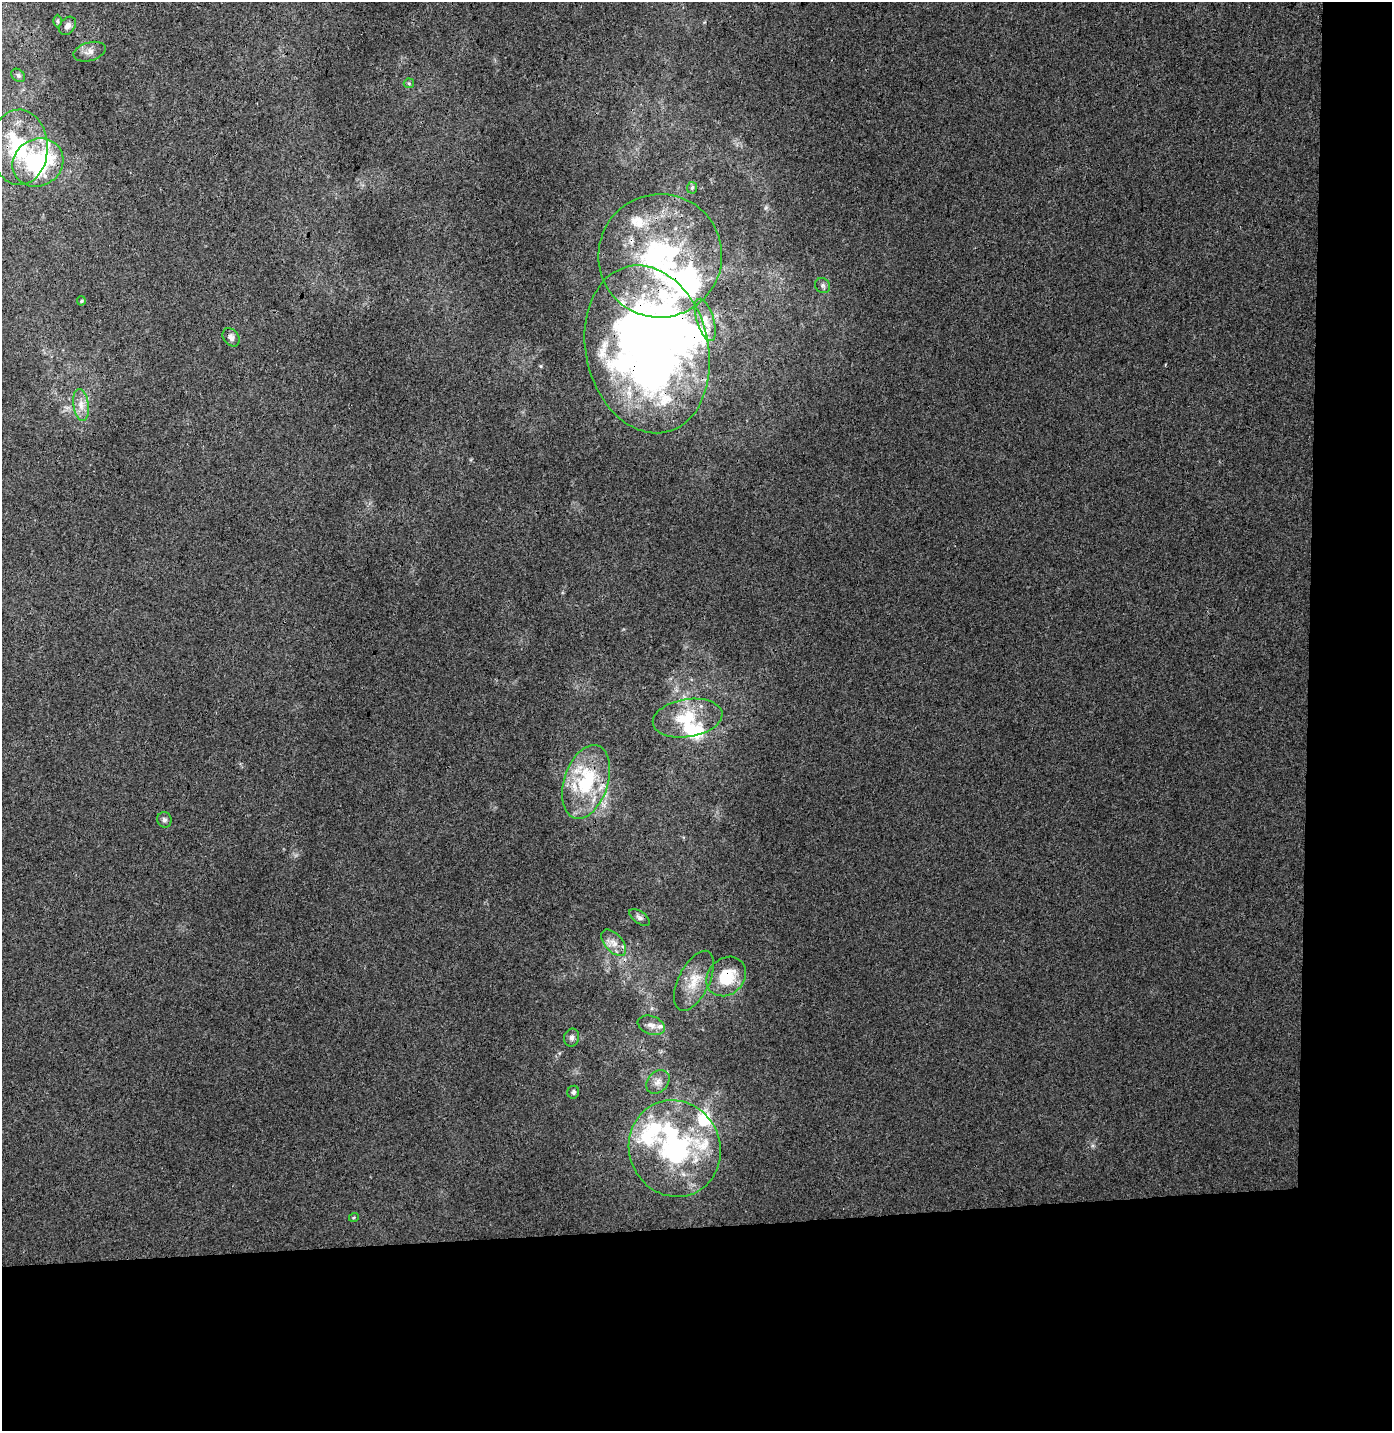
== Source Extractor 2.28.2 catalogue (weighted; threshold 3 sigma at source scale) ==
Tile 9 of 3 x 3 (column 3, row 3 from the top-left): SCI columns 2790-4179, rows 103-1531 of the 4181 x 4492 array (HDU 1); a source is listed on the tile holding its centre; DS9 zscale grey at full resolution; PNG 1394 x 1433 px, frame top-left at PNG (2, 2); each listed source drawn as its Kron ellipse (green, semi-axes under 4 px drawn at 4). Shown black and unused: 19% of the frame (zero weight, under 3 of 4 exposures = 5% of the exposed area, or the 3 px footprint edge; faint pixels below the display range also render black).
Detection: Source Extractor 2.28.2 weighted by HDU 2 'WHT'; one run over the whole footprint, this tile lists its part. Background 0.0014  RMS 0.0039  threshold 0.0175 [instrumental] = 3 sigma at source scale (4.5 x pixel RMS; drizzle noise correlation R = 1.50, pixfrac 1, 0.0396/0.0396 arcsec/px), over >= 5 px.
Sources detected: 41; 3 inside a brighter object's white glare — neither listed nor drawn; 10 inside a brighter listed object's ellipse — not listed separately; the other 28 listed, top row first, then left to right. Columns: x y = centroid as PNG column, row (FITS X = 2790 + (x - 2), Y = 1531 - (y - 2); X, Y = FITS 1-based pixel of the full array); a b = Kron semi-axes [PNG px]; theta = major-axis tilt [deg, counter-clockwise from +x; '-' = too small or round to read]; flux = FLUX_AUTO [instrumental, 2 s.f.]
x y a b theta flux
58 21 6 4 -90 0.55
67 26 10 7 52 1.7
90 52 16 9 15 2.6
18 75 7 6 - 0.81
409 83 5 5 - 0.49
19 147 38 28 -89 22
38 162 26 23 30 46
692 188 6 5 - 0.63
660 256 62 61 - 78
823 286 8 7 - 1.1
81 301 4 4 - 0.41
705 320 22 8 -73 3.8
231 337 10 7 -52 1.7
647 349 85 61 -77 350
81 405 16 7 -82 3.5
688 718 35 19 9 16
586 782 38 22 72 29
164 820 8 7 - 1.2
639 917 12 6 -35 1.3
614 943 16 9 -48 3.2
726 976 21 18 45 14
694 981 32 15 64 9
651 1025 14 9 -20 2.6
572 1038 9 7 77 1.4
658 1082 13 10 48 2.6
573 1092 6 6 - 0.99
675 1148 49 45 -66 61
354 1217 5 3 - 0.37
Overlapping masked pixels (flux is a lower limit): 3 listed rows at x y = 660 256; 647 349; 726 976